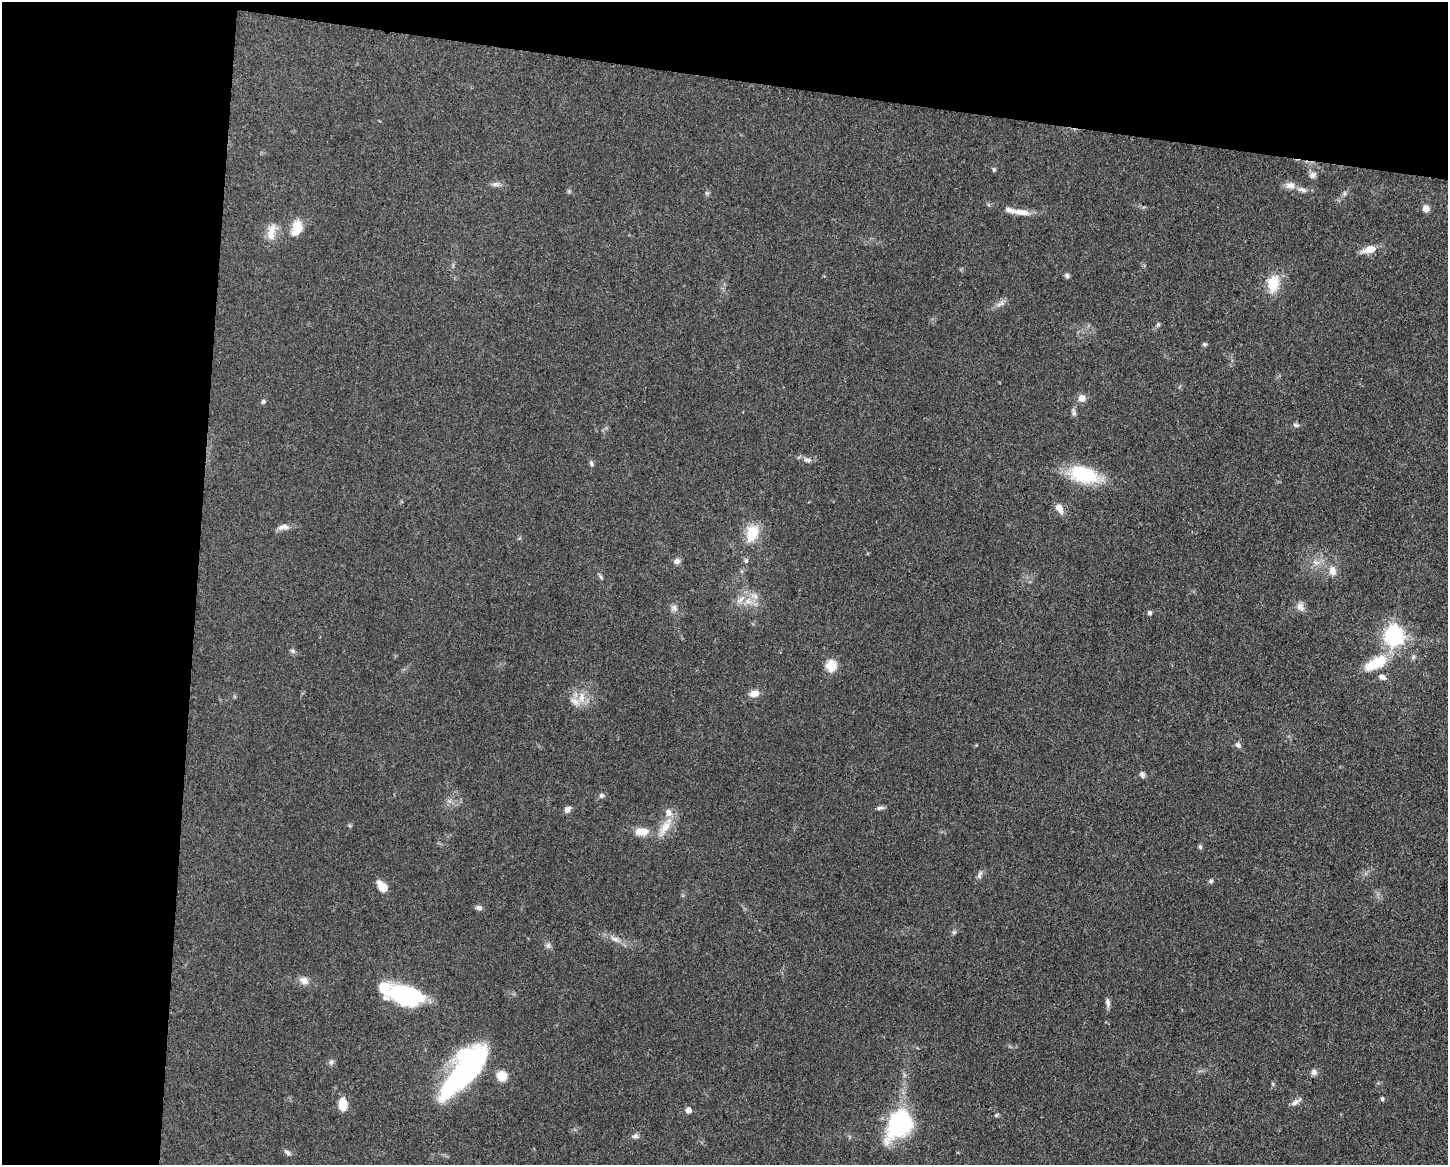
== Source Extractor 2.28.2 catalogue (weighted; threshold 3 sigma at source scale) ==
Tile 1 of 3 x 4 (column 1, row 1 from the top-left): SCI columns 232-1677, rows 3491-4653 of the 4681 x 4654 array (HDU 1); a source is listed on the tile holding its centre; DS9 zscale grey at full resolution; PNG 1450 x 1167 px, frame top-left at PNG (2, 2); no overlay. Shown black and unused: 20% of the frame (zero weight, under 3 of 5 exposures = <1% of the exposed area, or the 3 px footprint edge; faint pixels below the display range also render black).
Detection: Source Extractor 2.28.2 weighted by HDU 2 'WHT'; one run over the whole footprint, this tile lists its part. Background 0.0619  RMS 0.0058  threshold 0.0261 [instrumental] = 3 sigma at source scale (4.5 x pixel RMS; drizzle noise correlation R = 1.50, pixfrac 1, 0.05/0.05 arcsec/px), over >= 5 px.
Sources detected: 75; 1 inside a brighter object's white glare — not listed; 5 inside a brighter listed object's ellipse — not listed separately; the other 69 listed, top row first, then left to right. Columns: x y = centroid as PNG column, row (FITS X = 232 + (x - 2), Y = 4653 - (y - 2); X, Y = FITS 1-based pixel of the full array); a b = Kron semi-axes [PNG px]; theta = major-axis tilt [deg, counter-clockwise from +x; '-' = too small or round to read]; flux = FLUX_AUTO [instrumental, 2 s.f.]
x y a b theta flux
994 170 6 4 -89 0.9
1313 175 9 7 1 2.4
496 184 10 6 9 2
1290 185 13 9 1 3.8
1302 190 14 6 -16 2.6
1426 208 7 7 - 3.5
1018 211 38 7 -10 7.7
297 228 22 13 77 8.6
271 232 25 10 79 7.2
1369 249 15 8 16 7.4
1067 276 6 6 - 1.4
1273 284 19 13 81 14
1000 304 13 6 26 2.7
1158 324 5 5 - 0.9
1204 344 5 5 - 0.95
1082 398 9 8 - 3.8
263 402 7 5 74 1
1074 413 10 5 -73 1.6
1296 425 9 5 -14 1.3
807 460 10 6 -8 2
591 463 8 5 -79 1.2
1083 474 25 14 -16 43
1059 508 11 8 -63 5
283 527 17 7 7 3.2
752 533 20 13 73 15
677 561 8 7 - 2.3
1332 571 13 9 -72 4.7
601 577 7 4 -54 0.92
755 596 12 7 -35 3.9
740 600 13 5 40 2.9
1300 607 11 9 -61 3.3
674 608 10 7 -46 2.1
1150 613 6 5 - 1.2
1394 636 8 8 - 200
293 651 8 4 -32 1.2
1376 663 25 11 25 21
831 666 7 6 - 21
1382 677 10 7 -24 2.4
754 693 11 8 22 4.8
582 697 15 8 -90 5.7
1238 745 9 6 -43 1.7
1142 775 8 6 -59 1.6
601 795 7 6 - 1.3
880 808 10 5 11 1.5
567 809 8 6 46 2.7
665 827 30 10 57 9.4
642 832 19 10 -1 7.2
1200 847 7 4 -62 0.99
979 875 13 5 72 2
1211 881 6 5 - 1.1
382 887 11 7 -52 8.6
479 908 8 6 -19 1.9
954 932 6 5 - 1
615 939 11 6 -14 2.5
548 945 8 6 67 1.5
304 981 13 9 -28 3.9
406 995 35 18 -16 55
1108 1003 10 6 -79 2.1
331 1062 8 6 89 1.5
474 1063 41 34 46 75
1314 1072 8 7 - 2.2
1382 1099 5 4 - 0.98
1295 1102 14 6 32 2.4
343 1104 12 7 89 11
688 1110 6 6 - 3.3
996 1115 6 5 - 0.84
898 1124 22 16 59 88
635 1136 9 7 16 1.8
288 1153 9 5 -35 1.7